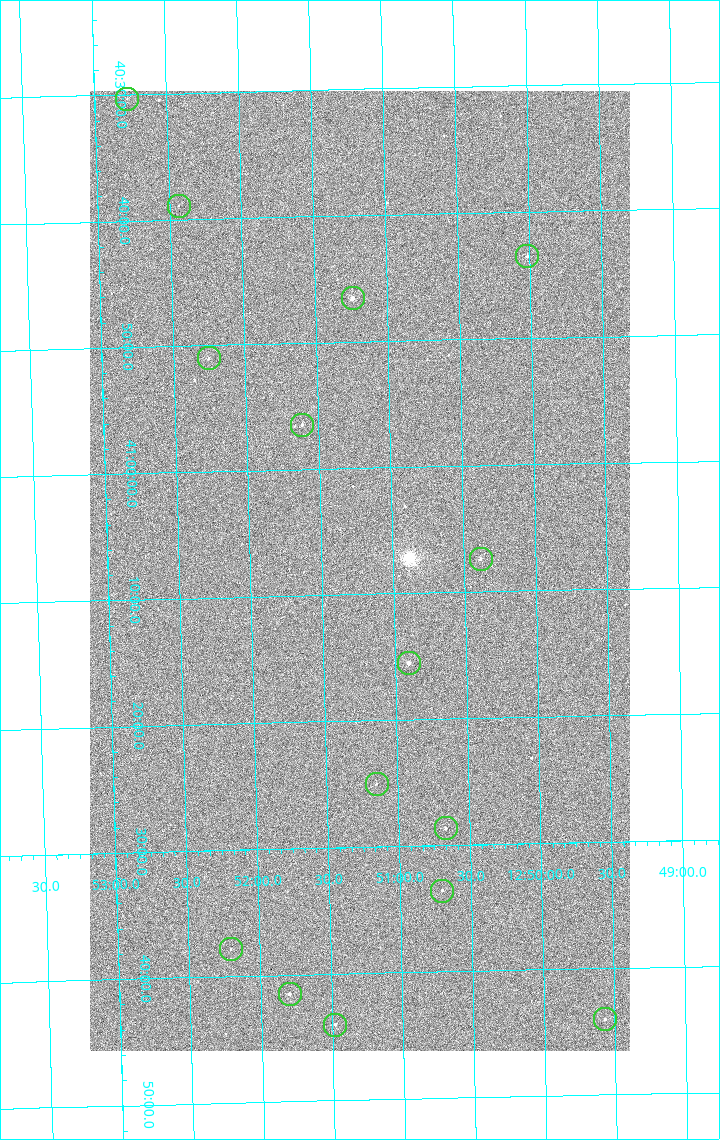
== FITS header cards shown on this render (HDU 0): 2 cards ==
NAXIS1  =                 1080 / length of data axis 1
NAXIS2  =                 1920 / length of data axis 2

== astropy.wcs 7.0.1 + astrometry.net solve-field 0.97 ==
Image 1080 x 1920 px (HDU 0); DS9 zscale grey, zoomed out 1/2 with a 90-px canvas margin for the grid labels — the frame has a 2x2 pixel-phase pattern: the four 2x2 pixel phases sit at different levels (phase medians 1012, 862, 801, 1012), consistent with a one-shot-colour (mosaic) sensor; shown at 1/2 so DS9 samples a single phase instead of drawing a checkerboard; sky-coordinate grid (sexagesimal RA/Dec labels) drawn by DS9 from the SOLVED WCS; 15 Tycho-2 reference stars matched to detected sources circled (green)
Header WCS: none
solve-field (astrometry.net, Tycho-2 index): SOLVED blind (the file carries no WCS)
Solved WCS: RA---TAN-SIP/DEC--TAN-SIP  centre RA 12:51:14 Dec +41:08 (192.81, +41.14 deg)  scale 2.38 arcsec/px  FOV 42.8' x 76.0'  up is -179 deg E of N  parity flipped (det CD > 0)
(file carries no celestial WCS; the grid is the blind solution)
Tycho-2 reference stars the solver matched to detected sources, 15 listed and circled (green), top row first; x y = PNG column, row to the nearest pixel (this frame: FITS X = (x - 90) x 2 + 1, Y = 1920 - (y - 91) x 2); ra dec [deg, ICRS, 3 dp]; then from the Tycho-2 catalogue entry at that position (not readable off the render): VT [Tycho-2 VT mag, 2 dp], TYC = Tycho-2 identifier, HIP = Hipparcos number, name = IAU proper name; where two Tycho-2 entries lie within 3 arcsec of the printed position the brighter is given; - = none
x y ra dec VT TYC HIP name
127 99 193.194 +40.505 12.48 3021-1340-1 - -
178 206 193.109 +40.648 12.32 3021-1216-1 - -
527 256 192.504 +40.725 11.86 3021-1162-1 - -
352 298 192.810 +40.776 9.69 3021-1108-1 - -
208 358 193.064 +40.851 11.36 3021-1025-1 - -
302 425 192.903 +40.941 11.82 3021-941-1 - -
480 560 192.596 +41.123 11.21 3021-53-1 - -
408 664 192.726 +41.259 9.76 3023-213-1 62700 -
376 784 192.787 +41.417 12.26 3023-139-1 - -
446 828 192.667 +41.478 11.08 3023-113-1 - -
442 891 192.675 +41.560 11.35 3023-88-1 - -
230 950 193.051 +41.631 12.16 3023-47-1 - -
290 994 192.949 +41.692 10.25 3023-19-1 - -
605 1020 192.392 +41.734 11.39 3023-243-1 - -
335 1025 192.870 +41.734 10.72 3023-898-1 - -